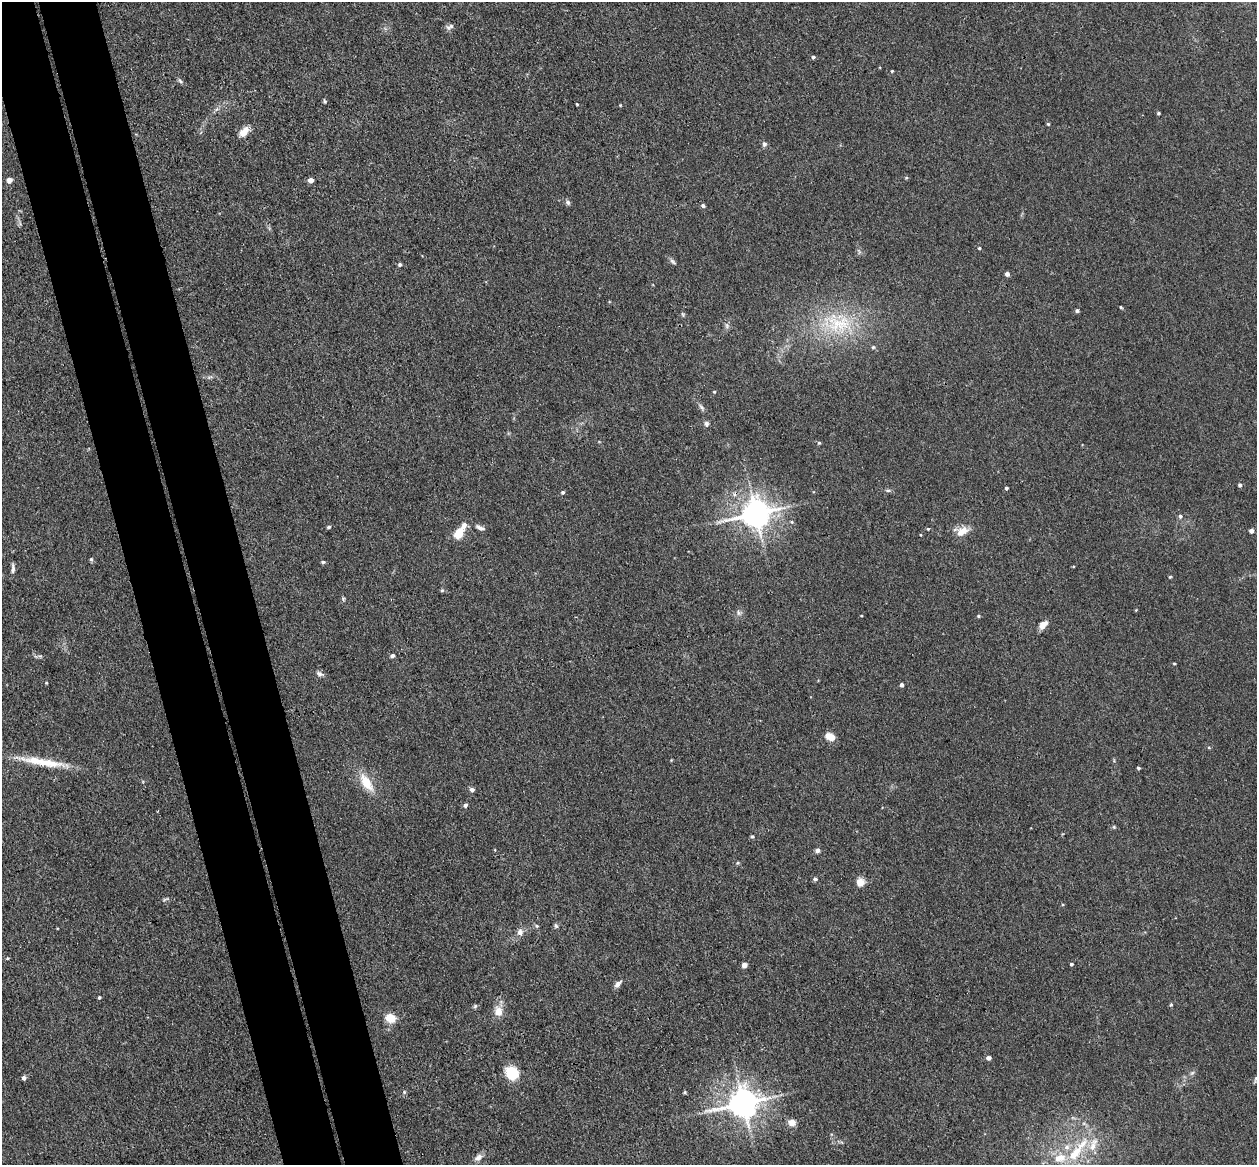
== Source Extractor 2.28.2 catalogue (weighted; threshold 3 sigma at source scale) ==
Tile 11 of 4 x 4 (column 3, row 3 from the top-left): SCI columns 2569-3823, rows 1318-2480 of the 5135 x 5078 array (HDU 1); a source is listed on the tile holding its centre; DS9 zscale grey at full resolution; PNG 1259 x 1167 px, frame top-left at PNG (2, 2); no overlay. Shown black and unused: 9% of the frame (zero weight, under 3 of 4 exposures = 6% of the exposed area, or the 3 px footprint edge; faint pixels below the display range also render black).
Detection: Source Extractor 2.28.2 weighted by HDU 2 'WHT'; one run over the whole footprint, this tile lists its part. Background 0.0396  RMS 0.0045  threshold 0.0201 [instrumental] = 3 sigma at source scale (4.5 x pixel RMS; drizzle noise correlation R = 1.50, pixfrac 1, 0.05/0.05 arcsec/px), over >= 5 px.
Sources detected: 97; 5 inside a brighter listed object's ellipse — not listed separately; the other 92 listed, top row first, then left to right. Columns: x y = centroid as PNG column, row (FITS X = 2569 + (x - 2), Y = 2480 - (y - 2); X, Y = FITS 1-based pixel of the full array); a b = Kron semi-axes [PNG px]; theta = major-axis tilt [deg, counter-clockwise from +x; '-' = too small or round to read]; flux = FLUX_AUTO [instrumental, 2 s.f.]
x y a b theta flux
450 27 12 6 28 1.4
813 57 4 4 - 0.67
892 71 3 3 - 0.4
180 81 9 4 -40 0.93
325 101 6 4 -47 0.58
577 104 3 3 - 0.43
620 105 3 3 - 0.34
1158 113 4 3 - 0.57
1048 124 4 4 - 0.49
243 134 14 9 32 3.5
764 144 7 6 - 1.2
906 178 5 3 - 0.44
9 180 5 5 - 2.8
311 180 5 5 - 2.5
568 203 7 6 - 1
703 206 5 4 - 1
979 248 4 3 - 0.48
673 262 10 4 -43 1
400 264 4 4 - 0.92
1007 274 5 4 - 1.5
1121 307 4 3 - 0.51
1077 311 4 4 - 0.98
683 315 6 4 -72 0.58
839 324 43 27 2 32
727 326 8 5 -73 1.1
873 347 5 5 - 0.67
714 392 4 3 - 0.44
701 407 10 4 -51 1.2
706 424 7 6 - 1.1
819 443 4 4 - 0.57
1240 485 4 4 - 1
1006 488 4 3 - 0.72
888 490 8 4 -8 0.79
563 492 5 4 - 0.77
756 513 9 8 - 660
1180 516 6 5 - 0.96
792 522 5 4 - 0.51
464 525 9 7 53 1.9
329 527 5 4 - 0.73
480 528 10 5 -24 1.9
928 529 4 4 - 0.44
1251 531 4 4 - 1.4
962 532 17 10 28 5.1
458 534 10 6 53 11
91 559 5 4 - 0.69
323 562 4 3 - 0.91
13 568 12 4 -89 1.4
1170 577 4 3 - 0.45
442 590 5 5 - 0.62
343 599 6 4 -90 0.6
738 613 8 5 -58 1.2
978 616 4 4 - 0.52
1043 624 10 6 42 4
392 656 5 4 - 1.2
1174 663 4 3 - 0.41
319 674 9 6 -20 1.5
46 683 3 3 - 0.4
902 685 4 4 - 1.1
830 737 9 6 -20 6.2
48 763 65 9 -9 13
1138 768 4 3 - 0.71
366 782 25 11 -57 9.2
472 789 6 5 - 1.2
465 805 5 4 - 1.3
1114 827 5 4 - 0.57
752 836 4 4 - 0.69
817 850 6 5 - 1.3
815 879 5 4 - 0.93
860 882 10 9 - 3.5
165 899 10 3 20 0.68
537 926 5 4 - 0.62
556 926 6 5 - 0.82
520 932 9 7 -80 2.2
7 958 5 4 - 0.47
1071 964 4 3 - 0.68
744 965 4 4 - 2.5
618 984 11 5 49 1.6
99 997 4 3 - 0.53
1171 1005 4 4 - 0.52
475 1006 6 5 - 0.7
498 1011 13 10 -82 4.6
390 1018 8 7 - 8.4
988 1058 5 4 - 1.8
512 1073 8 7 - 25
1192 1073 6 5 - 0.85
24 1078 4 4 - 1.5
404 1092 5 4 - 0.61
685 1092 4 4 - 0.56
743 1103 10 8 13 710
792 1122 6 6 - 4.8
1075 1153 27 12 49 15
478 1157 12 7 33 2.2
Overlapping masked pixels (flux is a lower limit): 1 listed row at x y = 756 513